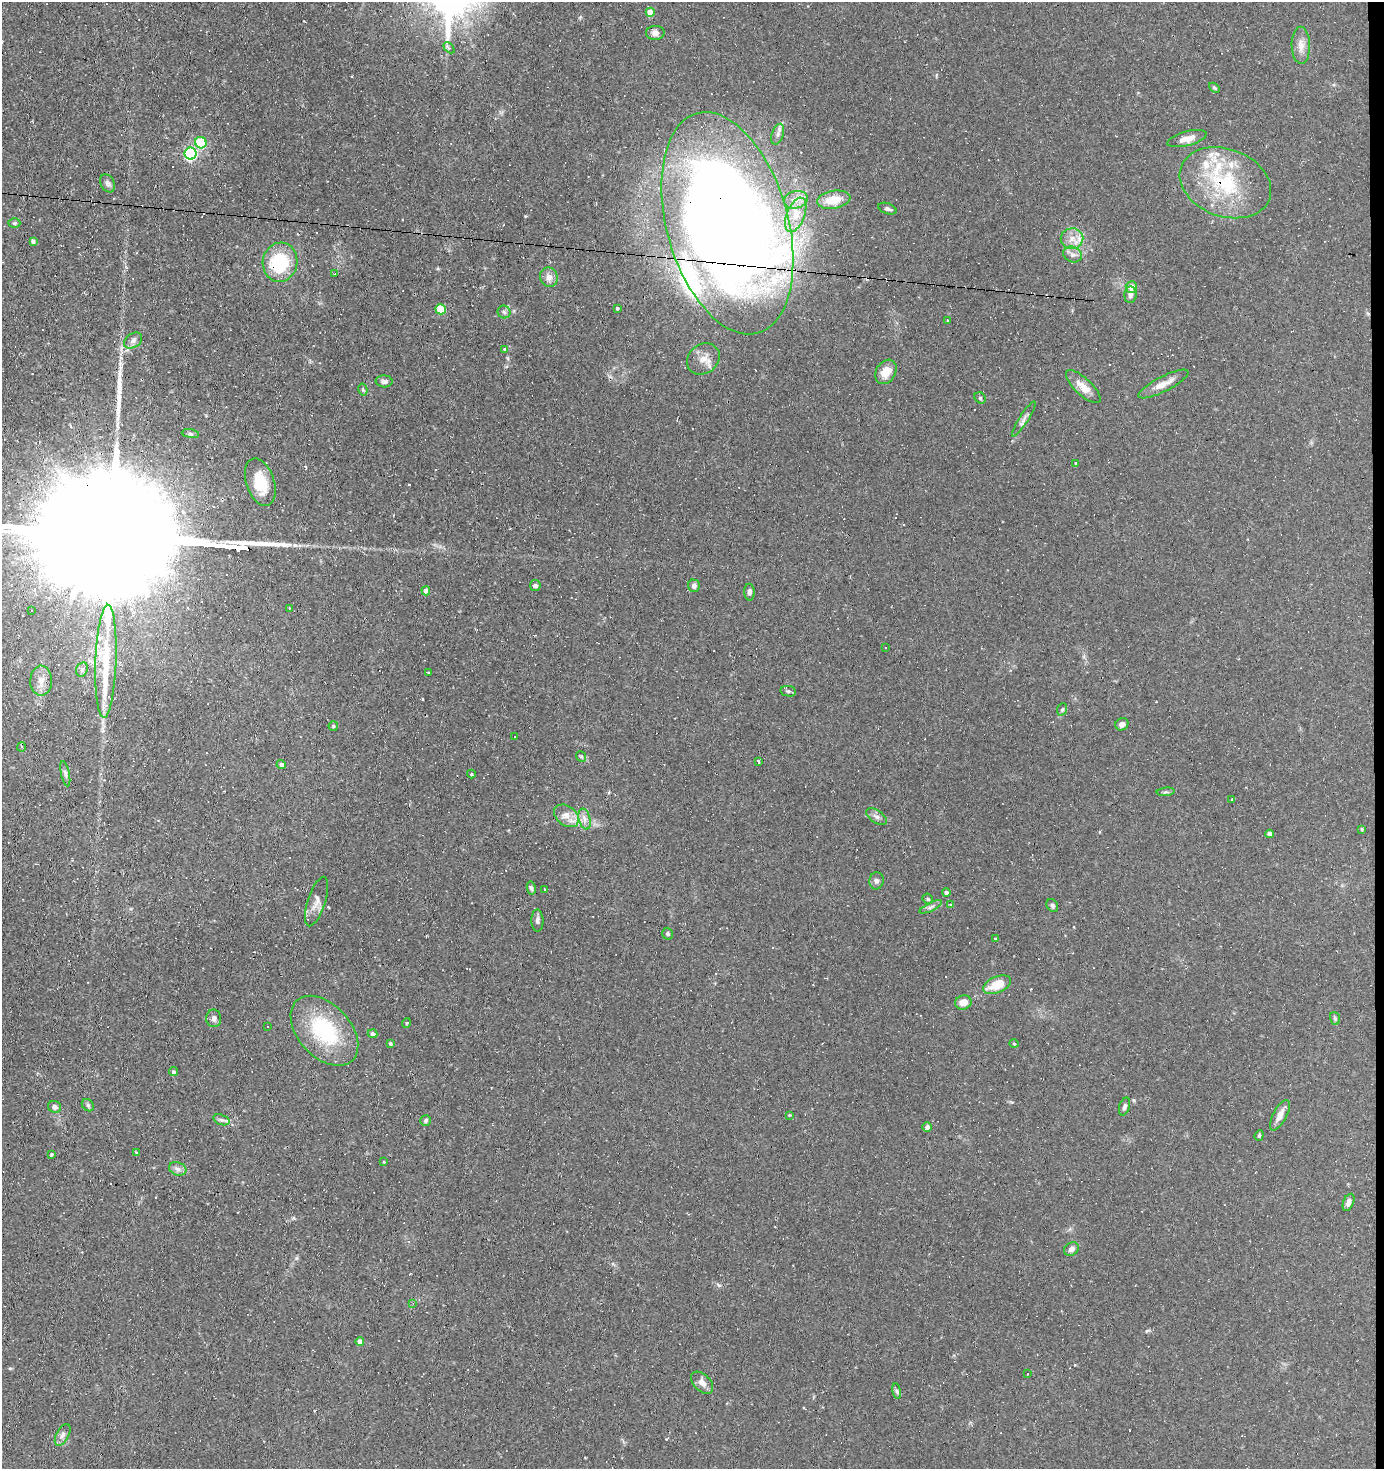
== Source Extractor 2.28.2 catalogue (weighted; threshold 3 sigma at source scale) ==
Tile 6 of 3 x 3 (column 3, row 2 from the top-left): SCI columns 2867-4248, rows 1469-2935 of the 4431 x 4403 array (HDU 1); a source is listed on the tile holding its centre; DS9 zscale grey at full resolution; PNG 1386 x 1471 px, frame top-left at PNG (2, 2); each listed source drawn as its Kron ellipse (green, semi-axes under 4 px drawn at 4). Shown black and unused: <1% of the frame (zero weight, under 2 of 3 exposures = <1% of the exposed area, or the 3 px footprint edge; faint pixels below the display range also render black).
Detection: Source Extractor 2.28.2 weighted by HDU 2 'WHT'; one run over the whole footprint, this tile lists its part. Background 0.154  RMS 0.0067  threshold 0.03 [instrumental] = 3 sigma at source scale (4.5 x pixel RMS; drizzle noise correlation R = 1.50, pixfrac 1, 0.05/0.05 arcsec/px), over >= 5 px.
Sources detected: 146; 1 inside a brighter object's white glare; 17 cosmic-ray / hot-pixel residue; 2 long thin detections or spike segments (spike, bleed or trail) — neither listed nor drawn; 11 inside a brighter listed object's ellipse — not listed separately; the other 115 listed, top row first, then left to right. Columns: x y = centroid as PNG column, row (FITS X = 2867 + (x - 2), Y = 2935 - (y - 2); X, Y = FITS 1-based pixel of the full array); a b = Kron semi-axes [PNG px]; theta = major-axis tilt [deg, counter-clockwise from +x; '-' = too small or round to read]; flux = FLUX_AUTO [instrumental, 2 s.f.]
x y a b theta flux
650 12 4 4 - 8.4
655 33 9 7 1 3.6
1301 45 18 9 -89 5.9
449 48 6 4 -43 1.5
1214 88 6 4 -40 0.97
778 134 11 6 71 2.7
1187 139 20 7 15 6.5
201 143 6 5 - 37
191 154 6 6 - 110
107 183 9 7 -59 2
1225 183 47 33 -20 57
796 200 12 8 13 4.9
834 200 17 9 10 11
887 209 9 5 -19 2.2
796 215 18 9 68 8.3
14 223 6 5 - 1
727 223 114 60 -74 1300
1072 239 11 10 - 6.4
33 241 4 3 - 2.6
1073 254 9 7 -24 3.1
280 262 20 17 81 39
335 274 3 2 - 0.63
549 277 10 8 -71 4.1
1131 287 6 5 - 7.4
1130 295 8 6 86 2.3
617 308 3 3 - 1.7
441 309 5 5 - 21
504 312 6 6 - 1.6
947 321 3 3 - 0.95
133 341 10 7 32 2.6
505 349 3 3 - 6.3
703 359 17 14 38 8.1
886 372 13 9 57 9.5
384 381 8 6 -2 2.6
1163 384 28 7 27 6.9
1083 387 22 8 -43 8.1
363 390 6 4 -78 0.95
980 398 6 5 - 1.1
1024 419 20 4 57 2.9
190 434 9 4 -9 1.3
1076 463 3 2 - 0.6
260 482 24 14 -72 18
535 586 5 5 - 2.3
694 586 6 6 - 2.3
426 591 4 4 - 3
749 592 8 5 -88 2.2
290 608 3 2 - 0.84
32 611 3 3 - 2
885 647 3 2 - 0.59
106 661 56 10 88 28
82 670 7 5 68 1.9
428 672 2 2 - 0.5
41 681 15 11 89 6.3
788 691 8 5 -9 1.4
1062 709 6 4 68 1
1122 724 7 6 - 3
333 726 4 4 - 0.93
515 736 3 3 - 0.98
21 747 4 4 - 0.98
581 756 6 4 -52 0.9
758 761 3 3 - 2.9
281 765 4 4 - 1.8
65 774 13 4 -78 2.2
471 774 4 4 - 0.66
1166 792 9 3 5 1.2
1232 799 3 2 - 1.2
566 816 14 9 -38 6.1
876 817 12 6 -35 2.6
585 819 11 5 -76 3.2
1362 829 4 4 - 0.86
1270 834 4 4 - 3.2
876 881 8 7 - 2.1
531 888 7 4 -79 1.2
544 890 4 3 - 1.1
946 893 4 4 - 2.1
928 899 5 4 - 1.1
317 901 26 9 72 5.6
951 904 4 2 - 0.92
1052 905 7 5 -59 1.4
931 907 12 4 25 2.1
537 920 11 6 -89 2.1
667 934 6 5 - 1
995 939 3 3 - 0.55
997 985 14 8 23 14
963 1002 8 7 - 6.2
214 1018 9 7 -87 2.4
1335 1018 6 5 - 1.1
406 1023 5 3 - 0.55
267 1026 3 2 - 0.9
324 1031 41 26 -47 51
373 1034 5 4 - 1.8
390 1043 3 3 - 0.98
1014 1043 5 3 - 0.66
173 1072 4 4 - 1.2
88 1105 7 5 -45 1.3
1124 1106 9 5 72 1.7
54 1107 7 6 - 2.1
789 1115 3 3 - 0.63
1280 1115 17 6 62 5.4
221 1120 8 5 -19 1.6
426 1121 5 5 - 1.4
927 1127 5 4 - 2.4
1259 1135 5 4 - 0.92
137 1153 4 3 - 1
51 1154 4 3 - 0.97
384 1162 3 3 - 1.2
178 1169 9 6 -18 2.4
1348 1202 9 5 68 3
1071 1249 8 6 36 3
413 1303 4 4 - 0.62
360 1342 4 4 - 4.2
1028 1374 3 2 - 0.42
702 1383 13 8 -45 4.3
897 1391 8 4 -81 1.2
63 1435 12 6 61 2.6
Overlapping masked pixels (flux is a lower limit): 3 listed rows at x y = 1225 183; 727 223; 280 262